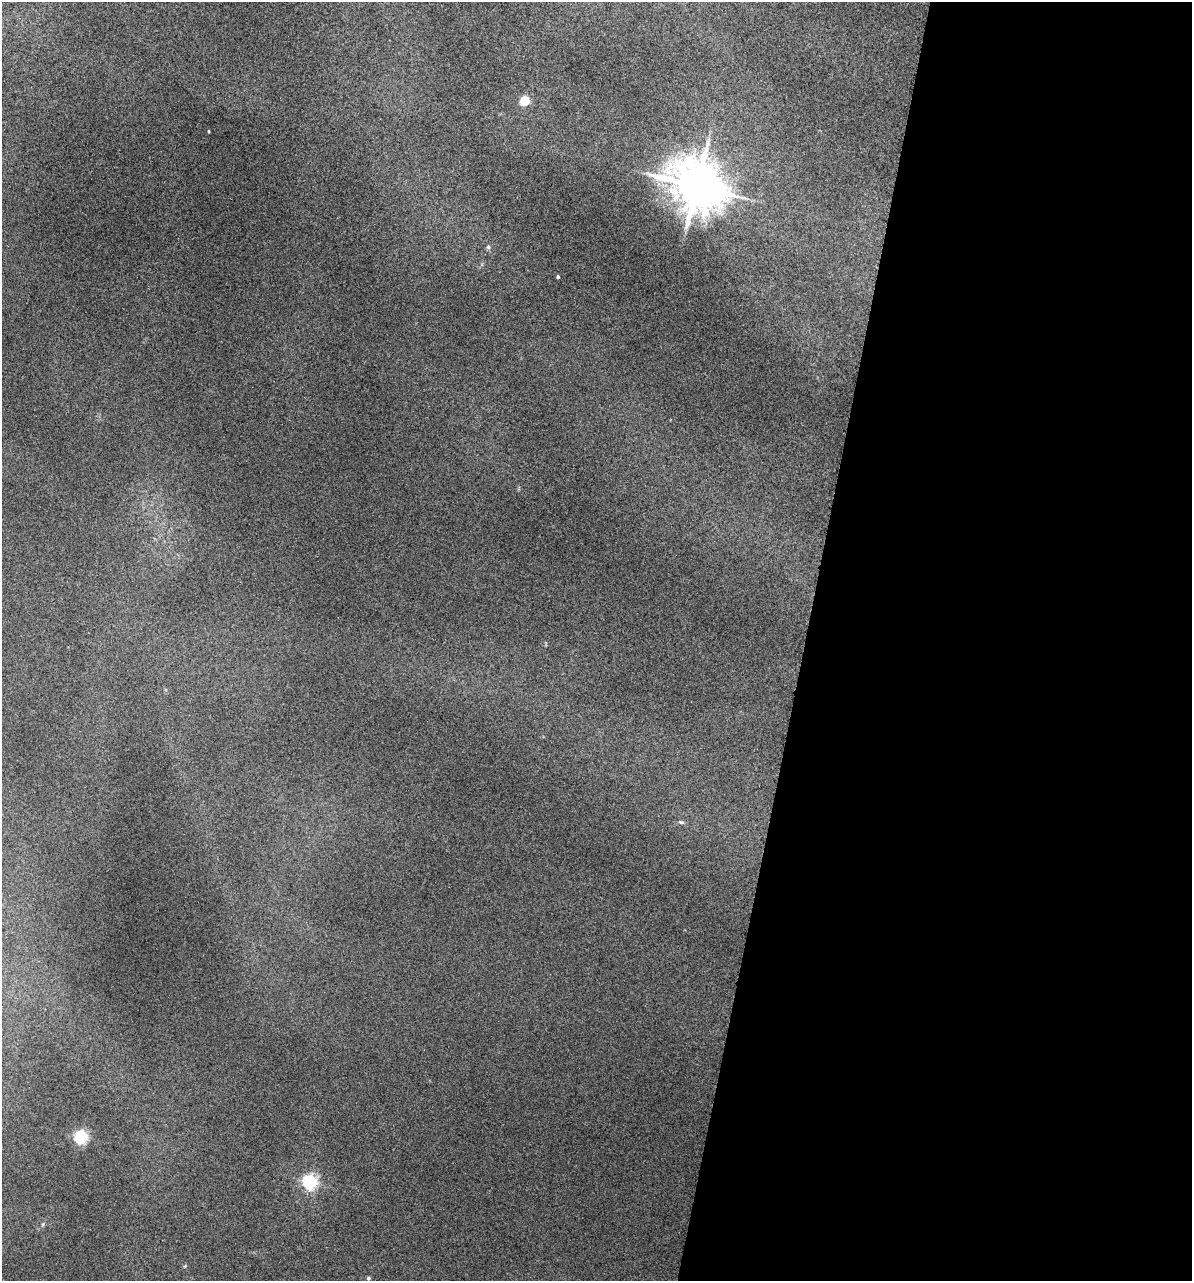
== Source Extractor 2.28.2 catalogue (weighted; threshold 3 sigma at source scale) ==
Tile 12 of 4 x 4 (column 4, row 3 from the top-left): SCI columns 3809-4998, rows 1673-2951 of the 5355 x 5900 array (HDU 1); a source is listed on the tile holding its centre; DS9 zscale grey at full resolution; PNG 1194 x 1283 px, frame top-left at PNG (2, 2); no overlay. Shown black and unused: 33% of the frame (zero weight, under 3 of 5 exposures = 17% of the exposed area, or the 3 px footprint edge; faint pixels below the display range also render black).
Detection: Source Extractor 2.28.2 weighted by HDU 2 'WHT'; one run over the whole footprint, this tile lists its part. Background 0.18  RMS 0.009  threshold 0.0403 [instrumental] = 3 sigma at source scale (4.5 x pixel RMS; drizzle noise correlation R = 1.50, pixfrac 1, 0.05/0.05 arcsec/px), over >= 5 px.
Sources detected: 11; all 11 listed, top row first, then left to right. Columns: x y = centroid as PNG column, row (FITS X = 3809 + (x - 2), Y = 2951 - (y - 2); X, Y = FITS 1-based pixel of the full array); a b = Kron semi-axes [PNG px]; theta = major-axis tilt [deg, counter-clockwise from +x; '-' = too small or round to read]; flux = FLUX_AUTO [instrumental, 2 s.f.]
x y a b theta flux
525 101 5 5 - 49
208 131 3 2 - 0.76
697 186 15 13 -33 4000
488 247 6 6 - 1.5
558 277 3 3 - 1.6
681 822 8 5 -9 1.7
81 1137 6 5 - 180
310 1182 6 6 - 220
43 1224 6 4 72 1.1
185 1266 6 3 71 0.96
368 1278 5 4 - 1.9